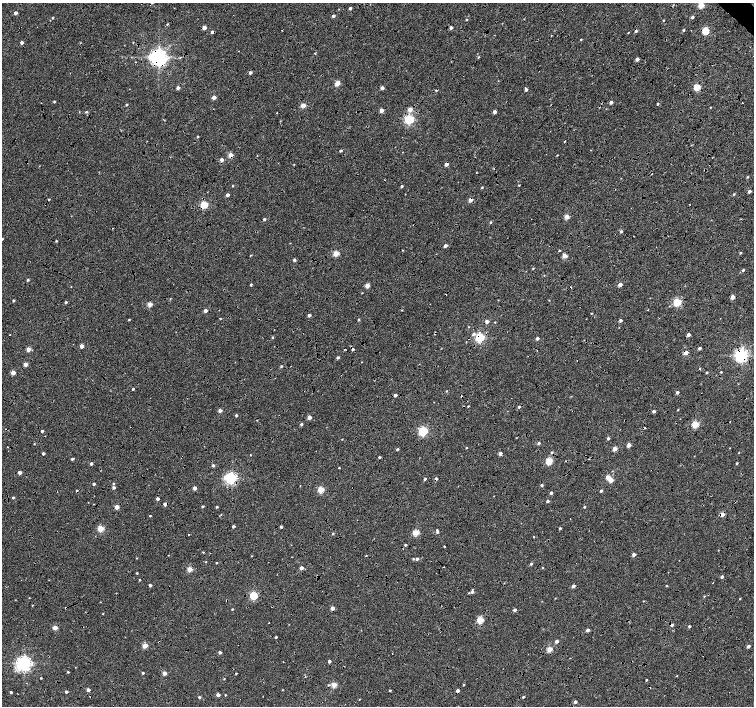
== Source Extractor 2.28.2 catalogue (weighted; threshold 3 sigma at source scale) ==
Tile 10 of 4 x 4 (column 2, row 3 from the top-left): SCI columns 1512-3015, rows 1638-3045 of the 6025 x 6022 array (HDU 1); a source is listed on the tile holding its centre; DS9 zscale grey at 2 x 2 block average (1 PNG px = mean of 2 x 2 image px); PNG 756 x 708 px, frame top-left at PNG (2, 3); no overlay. Shown black and unused: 5% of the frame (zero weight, under 4 of 8 exposures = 5% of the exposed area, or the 3 px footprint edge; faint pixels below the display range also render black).
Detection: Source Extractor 2.28.2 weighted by HDU 2 'WHT'; one run over the whole footprint, this tile lists its part. Background 8.86e-04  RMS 0.0025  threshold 0.0102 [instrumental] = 3 sigma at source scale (4.09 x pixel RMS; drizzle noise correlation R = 1.36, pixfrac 0.8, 0.0396/0.0396 arcsec/px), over >= 5 px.
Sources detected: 303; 33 cosmic-ray / hot-pixel residue — not listed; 2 inside a brighter listed object's ellipse — not listed separately; the other 268 listed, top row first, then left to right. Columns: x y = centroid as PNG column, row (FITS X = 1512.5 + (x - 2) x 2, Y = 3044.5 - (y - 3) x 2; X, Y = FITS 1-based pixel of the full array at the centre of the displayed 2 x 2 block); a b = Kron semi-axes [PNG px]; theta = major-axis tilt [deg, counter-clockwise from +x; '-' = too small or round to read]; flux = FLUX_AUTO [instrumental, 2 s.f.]
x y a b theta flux
701 5 3 3 - 14
350 9 2 2 - 1.4
15 13 2 2 - 2.6
333 16 3 2 - 1.5
692 17 2 2 - 1.5
53 18 2 2 - 0.53
466 20 3 2 - 0.38
663 20 3 2 - 0.36
167 24 3 2 - 0.46
204 28 3 2 - 4.8
451 28 3 2 - 2.2
683 30 3 2 - 0.68
636 31 3 3 - 0.97
705 31 3 3 - 22
212 32 2 2 - 1.8
628 33 3 2 - 0.28
581 39 2 2 - 0.44
21 43 2 2 - 1.7
80 43 3 2 - 0.24
315 53 2 2 - 0.33
158 57 5 4 - 310
478 57 3 2 - 0.49
637 59 2 2 - 2.8
135 62 2 2 - 0.27
250 73 2 2 - 2.1
337 83 3 3 - 9.6
697 87 3 3 - 20
178 88 2 2 - 2.4
382 88 2 2 - 2.7
525 88 2 2 - 0.92
526 90 2 2 - 1.3
214 97 3 2 - 4.6
54 102 2 2 - 0.54
611 102 3 2 - 2
742 103 2 2 - 0.3
658 104 3 2 - 0.64
126 105 2 2 - 0.68
303 105 3 2 - 8.4
710 107 2 2 - 0.31
381 110 3 2 - 4.6
410 110 3 3 - 5.4
86 112 3 3 - 0.62
495 112 2 2 - 2.9
409 120 3 3 - 59
197 137 2 2 - 0.67
340 151 2 2 - 0.93
231 155 3 2 - 7.5
257 155 2 2 - 0.23
557 155 3 2 - 0.26
222 160 2 2 - 3.1
446 164 2 2 - 3.2
294 165 2 2 - 0.29
748 177 3 2 - 0.53
519 185 2 2 - 0.4
232 186 2 2 - 0.48
402 186 2 2 - 0.91
482 187 3 2 - 0.5
749 191 3 2 - 1.7
734 194 3 2 - 0.55
227 195 2 2 - 2.5
470 200 3 2 - 4
689 204 2 2 - 0.26
204 205 3 3 - 25
567 217 3 2 - 7.7
264 219 2 2 - 0.97
490 222 3 2 - 0.65
621 231 3 3 - 0.98
2 239 2 2 - 0.46
56 241 2 2 - 0.53
445 246 3 2 - 1.9
402 250 3 2 - 0.25
559 250 3 2 - 0.41
336 253 3 3 - 12
740 253 3 2 - 0.52
251 255 3 2 - 0.36
564 256 3 2 - 7.6
294 260 3 2 - 1.3
533 268 2 2 - 0.49
743 270 3 3 - 0.86
28 280 3 2 - 0.76
251 285 2 2 - 0.73
620 285 2 2 - 5
367 286 3 3 - 5.7
71 287 2 2 - 0.2
362 293 2 2 - 0.28
446 294 3 2 - 0.25
733 297 2 2 - 6
13 300 2 2 - 0.74
498 300 2 2 - 0.27
549 300 2 2 - 0.22
66 302 3 2 - 0.87
677 302 3 3 - 28
150 304 3 3 - 7.9
648 310 2 2 - 0.2
205 311 2 2 - 2.8
591 313 2 2 - 0.34
309 315 2 2 - 1.9
220 319 3 2 - 0.29
129 320 2 2 - 0.47
358 320 3 2 - 0.62
620 320 3 2 - 1.6
487 321 3 3 - 2.4
495 322 2 2 - 0.28
468 327 3 2 - 0.24
473 334 5 3 - 1.2
10 335 2 2 - 0.35
688 335 2 2 - 3.1
272 337 3 3 - 0.57
480 337 3 3 - 54
537 338 2 2 - 2.1
466 342 2 2 - 0.39
82 346 2 2 - 4.5
699 348 2 2 - 1.9
28 349 3 2 - 5.8
353 349 3 3 - 0.91
686 353 3 2 - 5.7
741 355 4 4 - 150
338 358 2 2 - 1.3
25 364 2 2 - 3.9
281 366 3 2 - 0.62
700 369 3 2 - 0.44
721 372 2 2 - 0.42
13 373 3 2 - 6
707 373 2 2 - 0.77
133 389 2 2 - 0.69
446 391 3 2 - 0.36
677 392 2 2 - 1.9
395 395 2 2 - 2
461 396 2 2 - 0.95
468 406 2 2 - 0.38
519 407 2 2 - 0.95
678 410 2 2 - 0.35
220 411 3 2 - 2.6
654 411 2 2 - 1.7
236 415 2 2 - 0.98
309 417 3 2 - 4.4
301 424 3 2 - 1
695 424 3 3 - 18
42 431 2 2 - 1.3
423 431 3 3 - 51
516 438 3 2 - 0.2
608 438 3 2 - 1.2
342 439 2 2 - 0.26
539 443 3 2 - 1.1
34 444 3 2 - 0.29
629 445 3 2 - 4.9
466 448 2 2 - 0.37
397 449 2 2 - 0.89
615 449 3 2 - 6.4
738 453 2 2 - 0.25
43 454 2 2 - 1.5
500 454 3 2 - 2.7
251 455 2 2 - 0.29
379 457 3 2 - 0.85
72 459 3 2 - 0.93
549 461 3 3 - 20
737 463 3 2 - 0.49
91 464 2 2 - 1.5
213 465 3 2 - 1.2
339 468 2 2 - 0.42
20 472 2 2 - 3.1
225 477 4 3 - 4.1
608 477 3 2 - 6.6
231 478 4 3 - 97
425 479 2 2 - 1.1
436 479 3 3 - 1.2
611 480 3 2 - 5.7
113 483 3 2 - 0.51
94 484 2 2 - 1.2
542 485 3 3 - 0.82
114 488 2 2 - 1.4
195 488 2 2 - 4
321 490 3 3 - 16
601 491 2 2 - 1.3
551 493 2 2 - 1.2
494 496 2 2 - 0.17
13 498 2 2 - 0.73
158 499 2 2 - 1.6
548 501 2 2 - 1.3
735 502 2 2 - 0.2
165 504 3 2 - 3.3
202 506 2 2 - 0.75
117 507 3 2 - 6
217 507 3 2 - 0.63
584 507 2 2 - 0.68
722 514 3 2 - 5.7
150 516 2 2 - 0.42
233 526 2 2 - 1.3
281 527 3 2 - 1
101 528 3 3 - 16
560 528 3 2 - 0.8
416 532 3 3 - 15
437 532 3 3 - 0.78
189 534 2 2 - 1.1
333 534 3 2 - 0.56
534 537 2 2 - 0.28
405 545 2 2 - 0.83
444 546 2 2 - 0.55
203 552 3 2 - 0.4
168 555 2 2 - 0.19
634 555 2 2 - 3.5
251 556 3 2 - 0.28
366 556 3 2 - 0.31
137 558 3 2 - 0.25
413 559 3 2 - 0.47
417 559 3 3 - 1.3
206 562 2 2 - 0.32
216 563 2 2 - 0.47
531 564 3 2 - 0.87
301 568 2 2 - 3.7
542 568 2 2 - 0.49
189 569 3 2 - 9.4
137 573 2 2 - 0.51
722 577 3 2 - 1.3
140 580 2 2 - 0.44
713 583 2 2 - 0.17
150 585 2 2 - 1.6
573 586 2 2 - 2.6
666 586 2 2 - 0.47
472 592 4 3 - 1.2
253 596 3 3 - 32
704 596 3 2 - 0.35
29 598 2 2 - 0.24
555 598 2 2 - 0.28
740 599 2 2 - 0.33
100 602 2 2 - 0.32
332 608 2 2 - 3.8
232 609 2 2 - 0.61
515 610 3 2 - 1.6
103 614 2 2 - 0.25
480 620 3 3 - 18
269 623 2 2 - 0.19
672 625 3 3 - 1.3
689 626 2 2 - 0.98
55 628 3 2 - 7.6
588 630 3 2 - 2.2
276 637 2 2 - 0.7
557 641 3 2 - 2.3
159 642 2 2 - 0.2
145 646 3 3 - 9.1
748 646 2 2 - 1.8
549 649 3 2 - 11
220 652 2 2 - 1.3
329 661 2 2 - 1.6
283 662 2 2 - 0.17
24 663 4 4 - 210
75 667 2 2 - 0.18
68 672 2 2 - 0.47
143 673 2 2 - 0.67
164 673 3 2 - 4.4
677 676 2 2 - 0.4
41 678 2 2 - 0.44
224 679 2 2 - 0.34
646 680 2 2 - 0.44
328 685 3 3 - 0.51
334 685 3 3 - 11
464 685 3 2 - 0.4
88 690 2 2 - 3
282 690 3 2 - 0.21
458 691 2 2 - 2
11 692 2 2 - 0.99
66 692 2 2 - 1.2
218 695 2 2 - 3.1
225 695 2 2 - 0.43
199 697 2 2 - 0.97
523 697 2 2 - 0.61
359 699 3 2 - 0.28
575 702 3 2 - 1.7
Overlapping masked pixels (flux is a lower limit): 22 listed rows (the first 20) at x y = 636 31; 212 32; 158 57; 231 155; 446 164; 470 200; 204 205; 446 294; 480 337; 353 349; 686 353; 741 355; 461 396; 231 478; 436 479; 735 502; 165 504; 722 514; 672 625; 55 628
Isophote crosses this tile's border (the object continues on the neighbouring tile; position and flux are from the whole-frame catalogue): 1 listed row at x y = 2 239